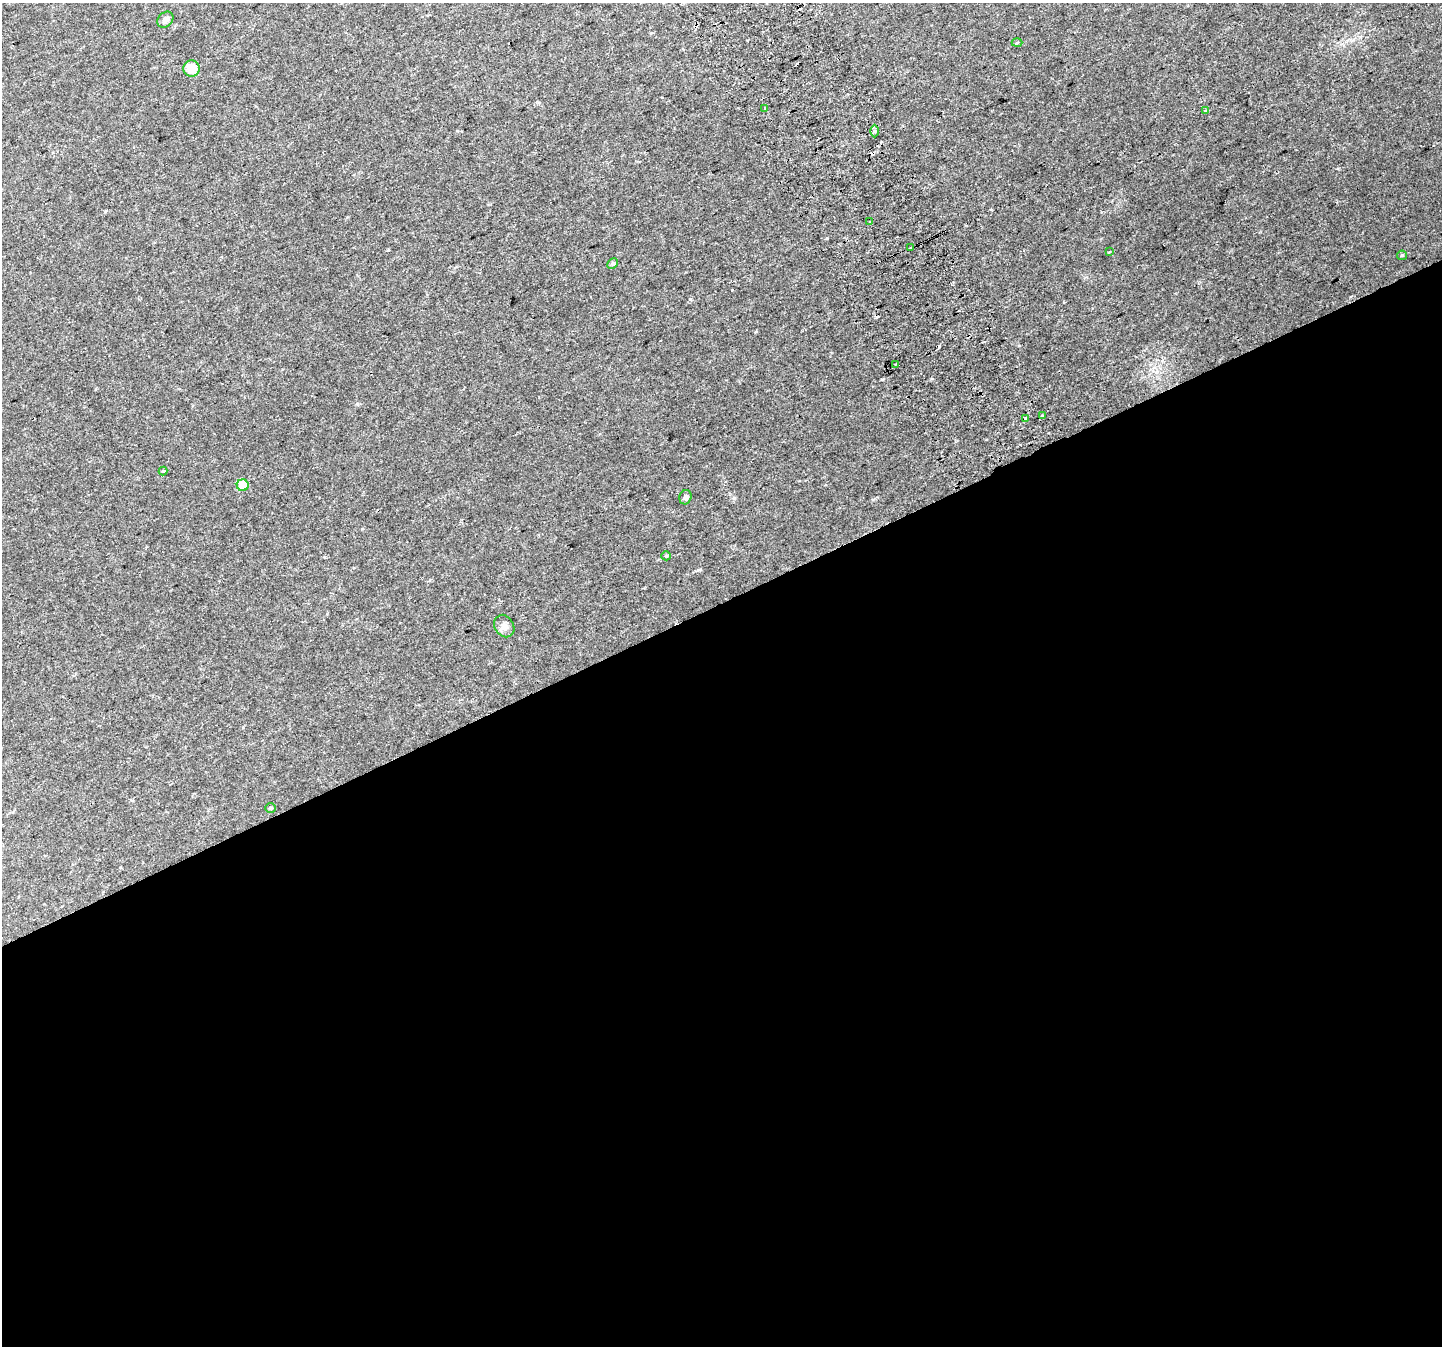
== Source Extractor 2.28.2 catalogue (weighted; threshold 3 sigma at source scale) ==
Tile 15 of 4 x 4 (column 3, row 4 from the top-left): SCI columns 2920-4359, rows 180-1523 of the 5835 x 5676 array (HDU 1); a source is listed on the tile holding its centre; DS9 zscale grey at full resolution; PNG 1444 x 1348 px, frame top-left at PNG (2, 3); each listed source drawn as its Kron ellipse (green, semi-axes under 4 px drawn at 4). Shown black and unused: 55% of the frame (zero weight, under 2 of 3 exposures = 2% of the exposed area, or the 3 px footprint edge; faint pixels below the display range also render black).
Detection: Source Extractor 2.28.2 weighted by HDU 2 'WHT'; one run over the whole footprint, this tile lists its part. Background 0.0434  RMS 0.0093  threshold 0.042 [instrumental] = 3 sigma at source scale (4.5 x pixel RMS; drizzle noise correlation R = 1.50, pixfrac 1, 0.0396/0.0396 arcsec/px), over >= 5 px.
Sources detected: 28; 8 cosmic-ray / hot-pixel residue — neither listed nor drawn; the other 20 listed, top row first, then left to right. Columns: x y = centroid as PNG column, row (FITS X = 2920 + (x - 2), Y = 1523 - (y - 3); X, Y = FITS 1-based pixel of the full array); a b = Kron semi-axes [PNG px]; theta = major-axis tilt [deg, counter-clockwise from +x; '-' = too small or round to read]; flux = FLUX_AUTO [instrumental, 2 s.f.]
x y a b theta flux
165 20 9 7 44 3.6
1017 43 5 3 - 0.91
191 68 8 8 - 13
765 108 3 3 - 3.6
1206 110 3 3 - 2.7
875 131 6 4 -89 1.6
870 222 3 3 - 5
911 248 3 3 - 5.8
1109 252 4 3 - 0.73
1402 255 5 4 - 1.1
612 263 6 5 - 2
895 364 3 2 - 1
1042 416 3 3 - 4.3
1026 418 3 3 - 4.8
163 471 4 4 - 0.97
243 485 6 6 - 17
685 497 7 6 - 1.9
666 556 5 4 - 1
504 626 12 9 -58 4.3
271 808 5 4 - 1.2
Unlisted compact peaks at least as high as the median listed source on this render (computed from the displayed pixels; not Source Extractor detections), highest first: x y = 882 379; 827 238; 690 299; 931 379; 734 498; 698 570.